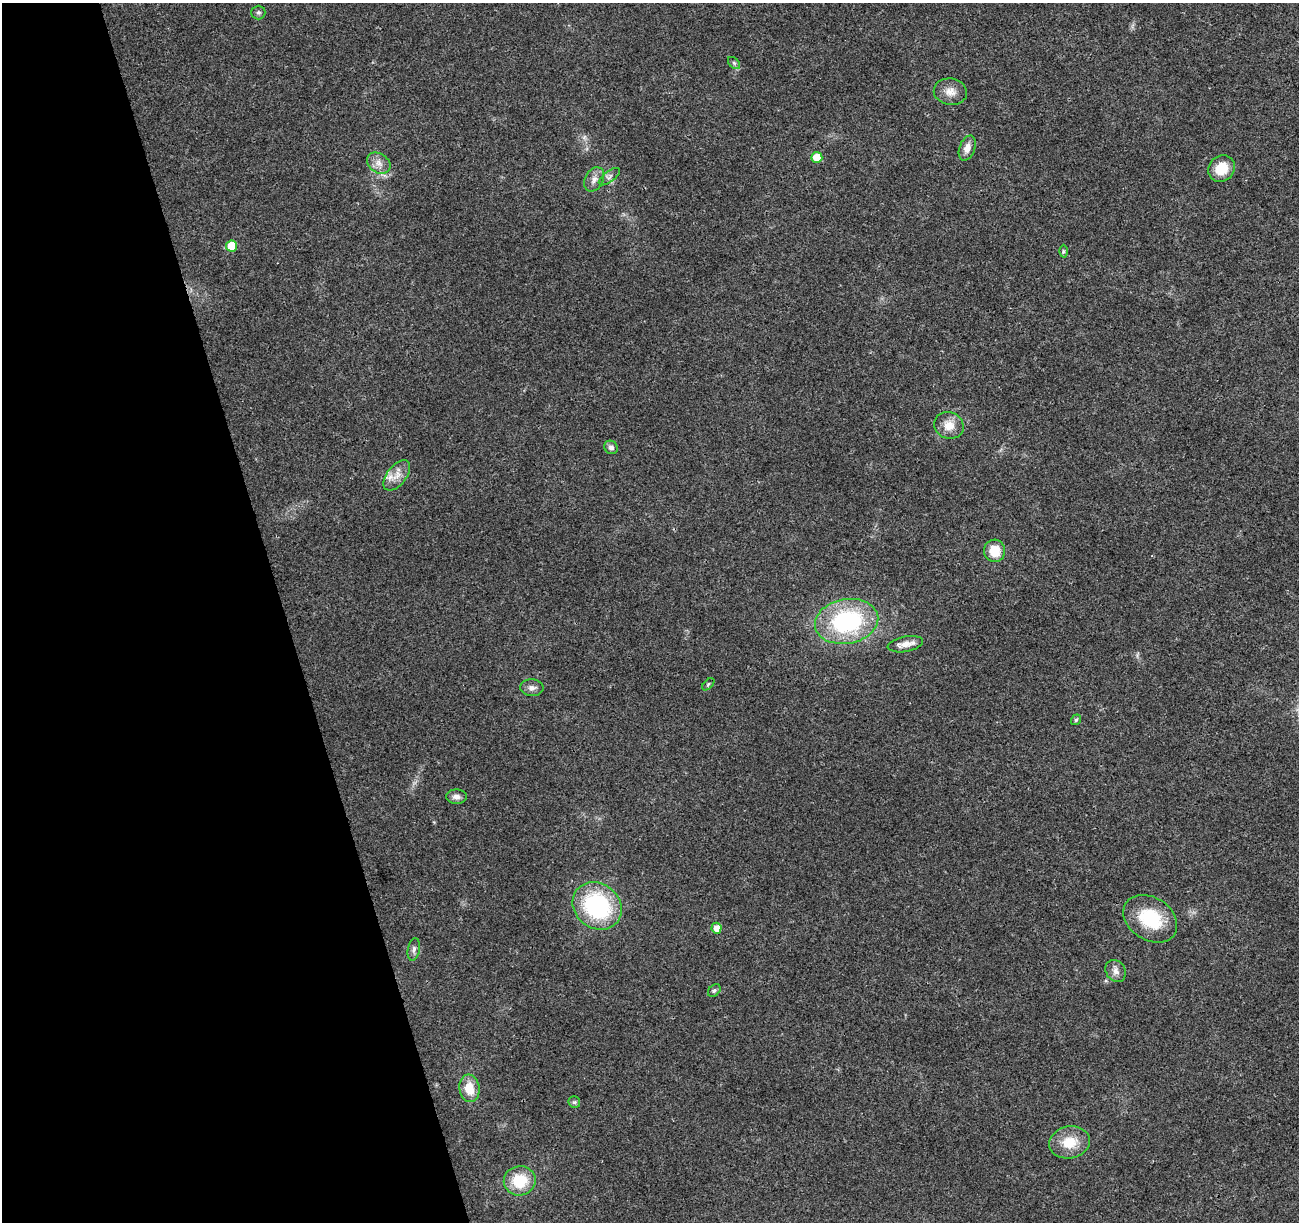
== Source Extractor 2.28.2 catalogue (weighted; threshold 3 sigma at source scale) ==
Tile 5 of 4 x 4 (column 1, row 2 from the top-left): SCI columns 56-1352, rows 2509-3728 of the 5300 x 5068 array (HDU 1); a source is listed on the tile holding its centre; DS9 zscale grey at full resolution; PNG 1301 x 1224 px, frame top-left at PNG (2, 3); each listed source drawn as its Kron ellipse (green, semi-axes under 4 px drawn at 4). Shown black and unused: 22% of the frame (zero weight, under 3 of 4 exposures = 5% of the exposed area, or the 3 px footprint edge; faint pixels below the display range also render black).
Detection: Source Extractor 2.28.2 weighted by HDU 2 'WHT'; one run over the whole footprint, this tile lists its part. Background 0.0184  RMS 0.0029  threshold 0.0132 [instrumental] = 3 sigma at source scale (4.5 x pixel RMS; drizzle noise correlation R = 1.50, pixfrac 1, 0.0396/0.0396 arcsec/px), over >= 5 px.
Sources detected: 32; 1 inside a brighter listed object's ellipse — not listed separately; the other 31 listed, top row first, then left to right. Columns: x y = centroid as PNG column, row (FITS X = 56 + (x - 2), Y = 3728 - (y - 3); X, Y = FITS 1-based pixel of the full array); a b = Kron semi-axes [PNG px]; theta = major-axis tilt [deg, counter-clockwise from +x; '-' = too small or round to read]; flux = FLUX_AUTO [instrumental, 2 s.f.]
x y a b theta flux
258 12 7 7 - 0.68
734 63 7 4 -45 0.52
950 92 16 13 -9 2.9
967 148 13 7 70 2.3
817 157 5 5 - 5.3
379 163 13 9 -35 2.3
1221 168 14 12 45 5.8
609 177 12 5 37 1
594 179 13 9 62 1.8
232 246 5 5 - 7.3
1063 251 6 4 89 0.48
949 425 15 13 -24 4
611 447 7 6 - 1.1
397 475 18 9 52 2.9
994 551 11 10 - 5.7
847 621 32 22 10 37
905 644 18 7 11 2.5
708 684 7 3 45 0.36
532 688 12 8 -3 1.4
1076 720 5 5 - 0.54
456 797 10 7 0 1.5
597 906 26 22 -38 33
1150 919 29 21 -33 14
717 928 5 5 - 2.4
414 949 11 6 79 1
1116 971 12 9 -55 1.8
714 990 7 5 48 0.68
469 1088 14 10 -82 5.4
574 1102 6 6 - 0.58
1069 1142 20 16 10 6.7
520 1181 16 14 10 9.6